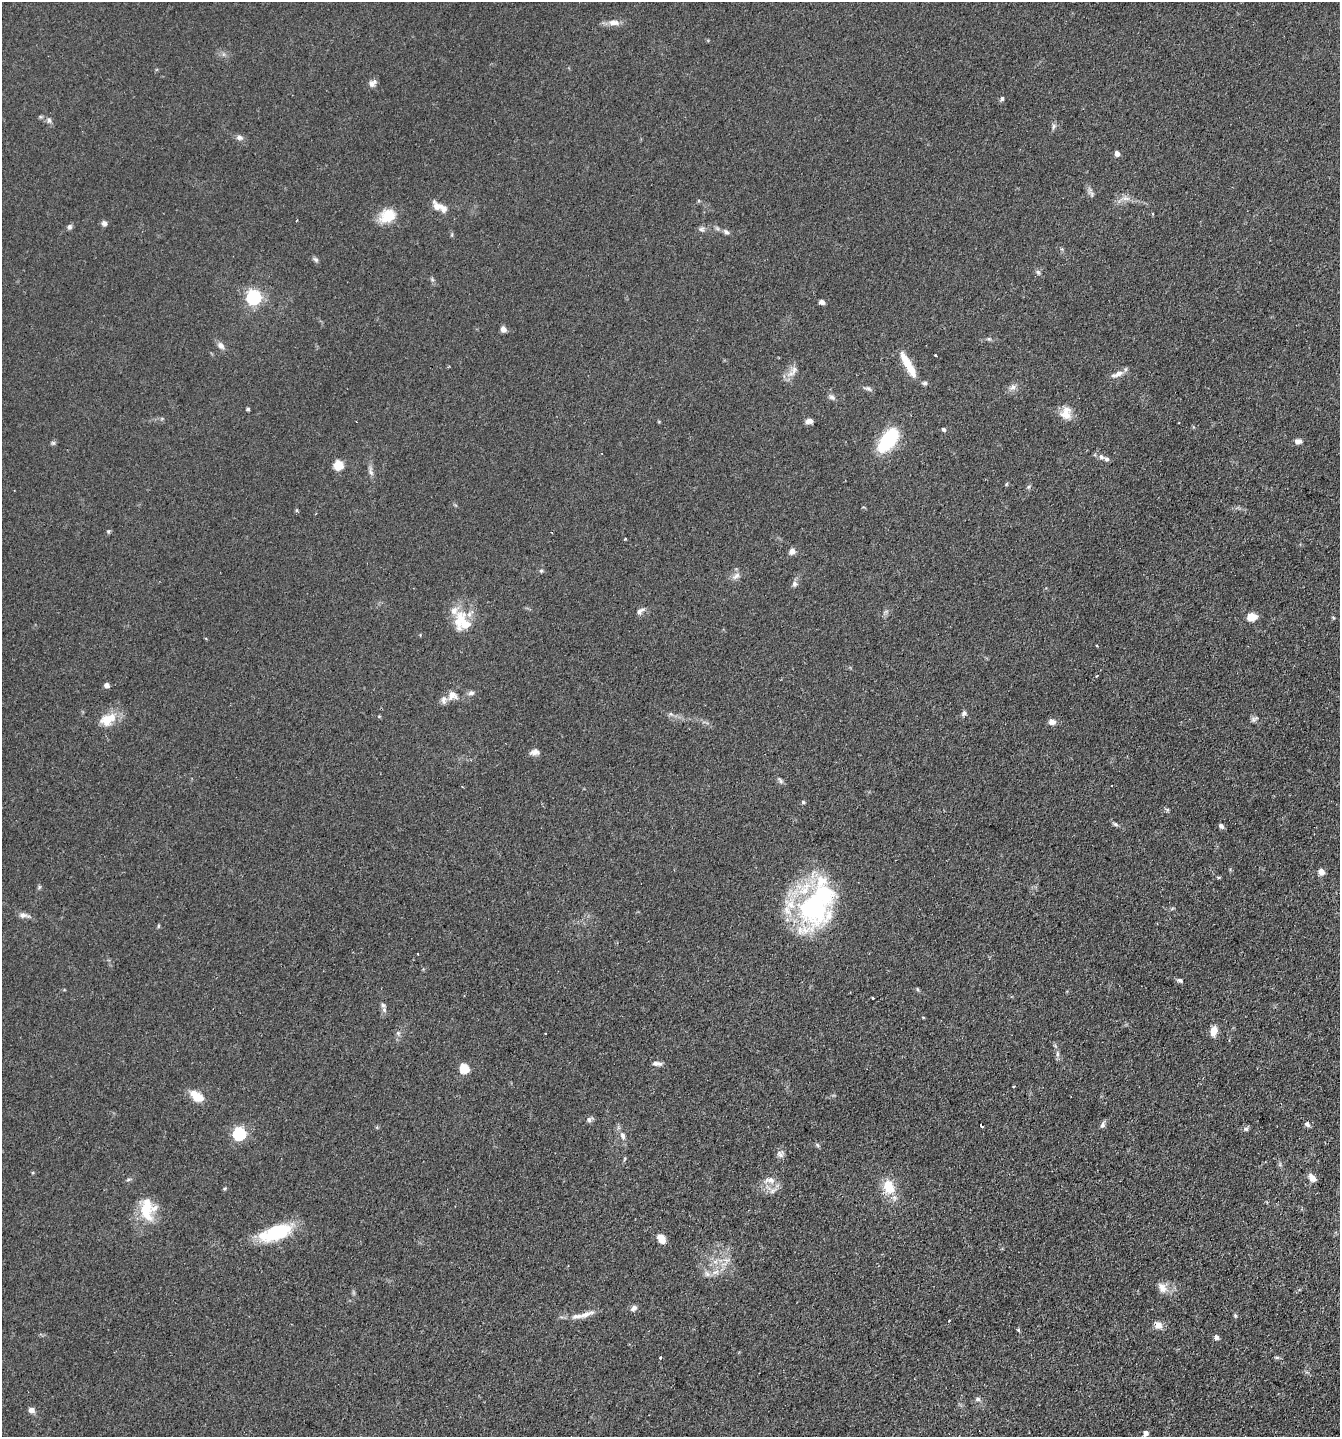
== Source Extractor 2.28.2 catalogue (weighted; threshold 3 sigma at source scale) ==
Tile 6 of 4 x 4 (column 2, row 2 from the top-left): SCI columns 1516-2853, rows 2916-4350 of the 5845 x 5832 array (HDU 1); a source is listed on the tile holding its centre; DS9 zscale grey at full resolution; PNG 1342 x 1439 px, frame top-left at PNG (2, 2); no overlay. Shown black and unused: <1% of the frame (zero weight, under 2 of 3 exposures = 4% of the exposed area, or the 3 px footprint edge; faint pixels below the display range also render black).
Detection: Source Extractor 2.28.2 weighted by HDU 2 'WHT'; one run over the whole footprint, this tile lists its part. Background 0.0788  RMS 0.0065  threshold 0.0291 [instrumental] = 3 sigma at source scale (4.5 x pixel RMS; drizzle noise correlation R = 1.50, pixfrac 1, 0.05/0.05 arcsec/px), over >= 5 px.
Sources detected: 140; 1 inside a brighter object's white glare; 3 cosmic-ray / hot-pixel residue — not listed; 13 inside a brighter listed object's ellipse — not listed separately; the other 123 listed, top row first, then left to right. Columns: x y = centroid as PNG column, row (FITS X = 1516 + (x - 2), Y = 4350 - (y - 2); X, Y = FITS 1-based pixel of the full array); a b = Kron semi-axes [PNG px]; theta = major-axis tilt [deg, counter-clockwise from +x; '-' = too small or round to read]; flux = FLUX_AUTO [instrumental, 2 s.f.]
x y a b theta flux
614 23 16 7 -3 4.7
372 83 11 7 44 3
1002 98 5 5 - 1.4
49 120 8 6 -58 1.8
1054 126 9 5 52 1.6
239 137 8 7 - 2.3
1117 153 5 4 - 3.7
1091 192 17 5 -67 2.2
1126 198 14 6 -9 3.7
438 206 17 10 -34 5.7
388 216 19 15 29 15
104 223 7 6 - 2.2
70 227 7 6 - 1.5
701 229 9 7 1 1.9
726 232 8 6 -34 1.9
452 235 6 4 -73 0.8
316 260 8 5 -39 1.4
1038 272 7 5 -67 1.3
432 279 6 4 -47 1
254 297 6 6 - 170
822 302 6 5 - 2.3
503 329 6 5 - 3.6
989 339 6 5 - 1
221 346 11 8 -50 2.9
907 363 27 9 -63 13
793 371 23 8 51 4.9
1117 374 19 6 20 4.3
925 383 7 5 5 1.4
1013 387 11 7 35 2.9
868 389 9 5 -36 1.6
832 397 10 6 -42 1.9
248 409 4 3 - 1.1
1066 413 17 14 81 7.9
809 421 7 6 - 3.5
944 429 5 4 - 1.5
888 440 25 12 53 45
1298 441 10 7 5 2.3
53 443 6 6 - 1.1
1101 457 10 7 -29 2.6
338 465 6 5 - 28
371 472 10 5 -65 2.2
1006 484 5 4 - 0.69
1029 487 7 5 37 1.1
297 510 6 4 -90 0.77
108 531 5 5 - 0.85
625 539 3 2 - 0.98
792 551 7 6 - 3.4
541 571 6 5 - 0.99
736 576 12 7 41 3
794 584 8 7 - 2
640 611 11 6 42 2.6
1251 617 7 6 - 12
1333 618 5 4 - 0.7
459 620 34 15 71 16
1097 646 3 3 - 0.87
107 685 5 5 - 2.6
471 693 8 6 16 2
452 695 13 11 -3 5.3
964 713 7 6 - 1.6
671 714 6 5 - 1.3
379 716 5 3 - 0.59
108 719 24 14 29 12
1254 719 11 6 30 1.8
1052 722 8 6 -9 3.6
535 752 12 8 13 2.9
780 781 11 5 -45 1.5
803 802 5 4 - 0.85
1167 809 6 4 -18 0.93
1115 824 8 5 -21 1.3
1221 826 6 5 - 2
1321 872 6 6 - 4.4
1219 877 6 3 0 0.65
1172 909 6 4 21 0.8
813 910 48 44 35 93
24 915 16 6 -11 3.2
158 926 6 3 72 0.72
1180 980 7 5 -18 1.5
917 989 6 3 -70 0.77
872 998 3 3 - 2.4
383 1005 9 6 -46 2
923 1017 5 3 - 0.51
1214 1031 11 8 77 5.9
398 1033 6 6 - 1.5
545 1033 3 2 - 0.52
1057 1054 8 5 85 1.7
657 1063 11 5 -3 2.5
464 1068 6 5 - 32
1014 1086 4 2 - 0.48
197 1096 18 10 -36 9.6
589 1119 9 6 45 1.7
1307 1124 7 6 - 2.2
1103 1125 9 5 66 1.8
981 1126 4 3 - 1.2
1246 1129 8 5 39 1.5
239 1133 6 6 - 100
623 1136 12 7 -75 3.3
817 1145 6 4 -70 0.93
780 1154 10 10 - 2.7
624 1159 6 3 70 0.73
1280 1164 6 4 73 0.97
33 1173 5 3 - 0.61
1312 1178 9 6 -53 5.4
769 1180 17 9 3 5.7
888 1187 17 13 -69 15
225 1188 5 3 - 0.69
773 1191 13 6 31 3.2
146 1208 32 15 -82 20
276 1233 36 14 19 37
661 1239 9 7 -59 6.8
715 1272 11 5 26 3.3
1162 1288 15 11 -56 5.8
633 1308 9 6 33 2.4
585 1314 24 7 22 5.2
1235 1316 6 4 -70 0.87
949 1321 3 2 - 0.59
1158 1325 10 9 - 4.5
1018 1330 5 4 - 0.9
1216 1337 6 5 - 1.9
660 1357 3 3 - 0.84
1277 1357 8 4 -8 0.94
978 1399 7 5 -2 1.5
31 1410 7 6 - 3.2
1146 1433 6 5 - 2.8